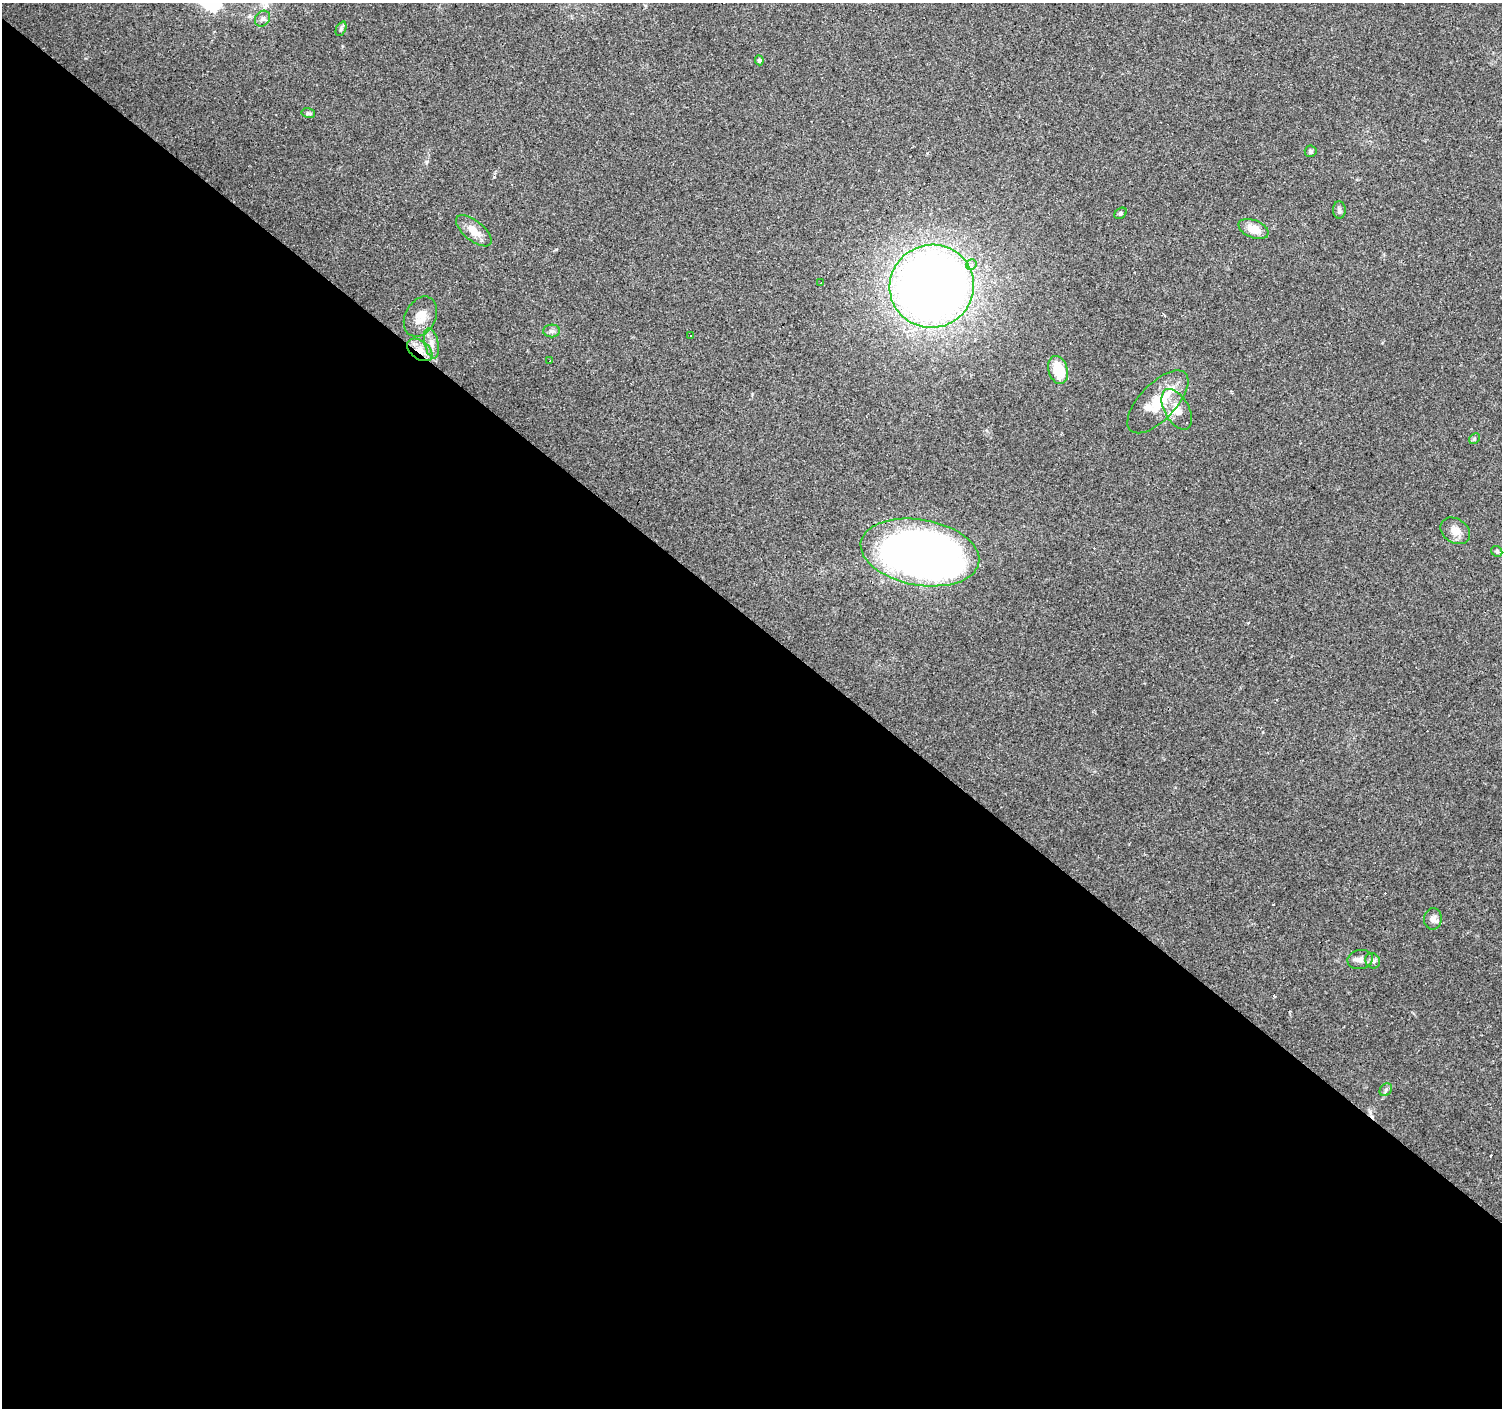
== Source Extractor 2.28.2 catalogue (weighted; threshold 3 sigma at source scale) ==
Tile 14 of 4 x 4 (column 2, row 4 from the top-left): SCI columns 1501-3000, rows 168-1573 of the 6002 x 6022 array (HDU 1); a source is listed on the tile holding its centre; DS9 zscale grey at full resolution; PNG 1504 x 1410 px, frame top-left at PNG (2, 3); each listed source drawn as its Kron ellipse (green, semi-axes under 4 px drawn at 4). Shown black and unused: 56% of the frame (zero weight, under 3 of 4 exposures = <1% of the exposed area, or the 3 px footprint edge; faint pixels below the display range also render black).
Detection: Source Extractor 2.28.2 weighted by HDU 2 'WHT'; one run over the whole footprint, this tile lists its part. Background 0.0579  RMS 0.004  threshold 0.0179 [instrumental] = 3 sigma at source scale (4.5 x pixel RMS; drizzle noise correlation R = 1.50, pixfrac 1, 0.0396/0.0396 arcsec/px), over >= 5 px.
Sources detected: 38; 6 cosmic-ray / hot-pixel residue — neither listed nor drawn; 3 inside a brighter listed object's ellipse — not listed separately; the other 29 listed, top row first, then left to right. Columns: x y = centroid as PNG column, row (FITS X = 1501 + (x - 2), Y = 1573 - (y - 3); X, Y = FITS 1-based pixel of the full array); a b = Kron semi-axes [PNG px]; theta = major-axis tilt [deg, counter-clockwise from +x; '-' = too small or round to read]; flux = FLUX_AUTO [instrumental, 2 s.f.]
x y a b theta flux
263 19 8 7 - 1.3
341 29 8 5 66 0.81
759 60 5 4 - 0.82
308 113 7 5 -14 0.75
1311 151 6 5 - 0.79
1339 210 9 6 -86 1.2
1120 213 7 5 38 0.79
1253 229 16 9 -22 5.3
474 231 21 10 -39 5
971 265 5 5 - 1.3
821 283 3 3 - 1.4
932 286 42 41 - 390
420 317 21 15 62 5.8
552 331 8 6 1 1.3
691 336 3 2 - 0.43
431 343 15 7 -78 2.7
420 350 14 9 -36 4.5
550 361 3 2 - 0.58
1058 370 14 9 -74 11
1158 402 40 18 46 13
1177 409 22 12 -61 5.8
1474 439 6 4 46 0.64
1455 531 16 12 -34 3.8
1497 551 6 5 - 0.78
920 552 60 33 -10 370
1433 919 10 9 - 2
1360 960 13 9 10 2.2
1373 961 8 7 - 1.2
1386 1090 7 5 45 0.87
Overlapping masked pixels (flux is a lower limit): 1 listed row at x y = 420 350
Unlisted compact peaks at least as high as the median listed source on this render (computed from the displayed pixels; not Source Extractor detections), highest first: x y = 426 162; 494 177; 556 249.